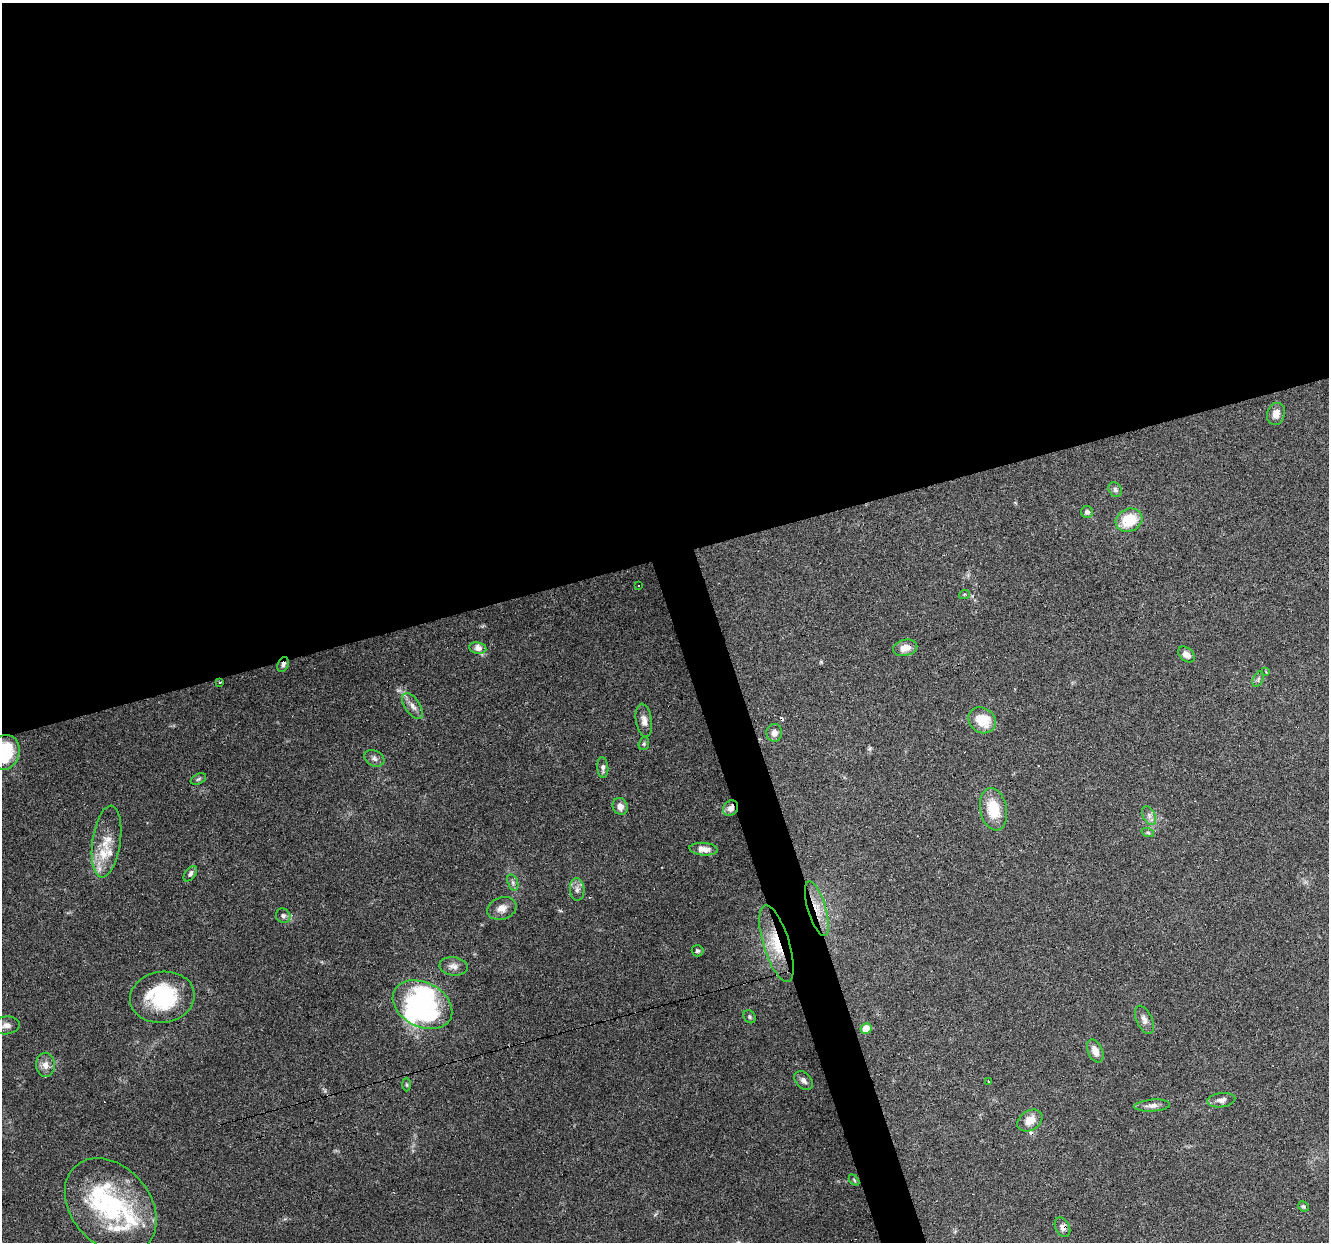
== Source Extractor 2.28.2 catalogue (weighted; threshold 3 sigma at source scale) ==
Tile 2 of 4 x 4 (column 2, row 1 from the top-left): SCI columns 1327-2653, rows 3827-5066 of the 5306 x 5122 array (HDU 1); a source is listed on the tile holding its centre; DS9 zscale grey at full resolution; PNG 1331 x 1244 px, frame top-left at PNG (2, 3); each listed source drawn as its Kron ellipse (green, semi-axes under 4 px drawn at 4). Shown black and unused: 47% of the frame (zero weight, under 3 of 6 exposures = <1% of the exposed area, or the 3 px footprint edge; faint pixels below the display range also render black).
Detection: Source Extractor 2.28.2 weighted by HDU 2 'WHT'; one run over the whole footprint, this tile lists its part. Background 0.0592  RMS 0.004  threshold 0.0164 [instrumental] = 3 sigma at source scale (4.09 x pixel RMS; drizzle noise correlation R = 1.36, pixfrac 0.8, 0.0396/0.0396 arcsec/px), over >= 5 px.
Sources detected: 70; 4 inside a brighter object's white glare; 2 cosmic-ray / hot-pixel residue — neither listed nor drawn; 8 inside a brighter listed object's ellipse — not listed separately; the other 56 listed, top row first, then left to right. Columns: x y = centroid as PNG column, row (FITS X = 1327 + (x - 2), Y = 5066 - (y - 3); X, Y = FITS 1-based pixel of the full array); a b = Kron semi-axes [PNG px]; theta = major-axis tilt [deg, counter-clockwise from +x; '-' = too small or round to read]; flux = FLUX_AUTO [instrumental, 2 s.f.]
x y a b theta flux
1276 414 11 8 72 3.1
1115 490 8 6 -56 1.1
1087 512 6 6 - 1.1
1129 520 14 11 24 12
639 586 3 3 - 0.9
964 595 5 3 - 0.39
478 648 8 6 -9 2.7
905 648 12 8 12 3.8
1186 654 9 6 -41 2.3
283 665 8 5 67 1
1266 672 3 2 - 0.75
1258 679 8 5 66 0.78
220 683 3 2 - 0.41
413 706 15 7 -55 2.5
644 720 17 8 -81 2.5
982 720 14 12 -34 8.9
774 733 9 8 - 2
644 744 7 5 70 0.66
5 752 17 15 73 23
374 758 10 7 -27 1.4
603 767 10 5 -85 1.3
198 779 8 5 27 0.7
620 806 8 7 - 2.3
730 808 8 7 - 2.3
993 809 21 13 -79 12
1149 816 10 6 -64 1.5
1148 833 6 4 -20 0.58
106 842 36 14 82 8.7
703 849 14 6 -5 2.8
190 874 9 5 54 1.1
513 882 8 5 -71 1.1
577 889 11 7 -87 1.7
502 908 15 11 19 3.2
817 909 28 9 -73 7.1
283 916 8 7 - 1.2
776 944 40 13 -73 13
697 951 6 5 - 0.71
454 966 14 9 -7 2.4
162 997 32 25 8 28
422 1005 31 22 -28 32
749 1017 7 5 -55 0.68
1144 1020 15 8 -65 2
6 1025 14 9 7 2.5
866 1028 5 5 - 5
1095 1051 12 7 -66 2.9
45 1065 12 9 -89 2.9
804 1081 11 7 -47 1.6
988 1081 3 3 - 0.87
406 1084 7 3 -88 0.47
1221 1100 14 7 6 1.8
1152 1106 18 6 4 2.1
1030 1120 13 9 32 5.1
854 1180 6 4 -47 0.46
111 1206 53 39 -48 46
1303 1206 5 5 - 0.64
1062 1227 10 7 -63 1.9
Overlapping masked pixels (flux is a lower limit): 6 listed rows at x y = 905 648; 283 665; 730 808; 817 909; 776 944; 1062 1227
Isophote crosses this tile's border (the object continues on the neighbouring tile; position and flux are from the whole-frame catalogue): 2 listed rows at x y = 5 752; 6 1025